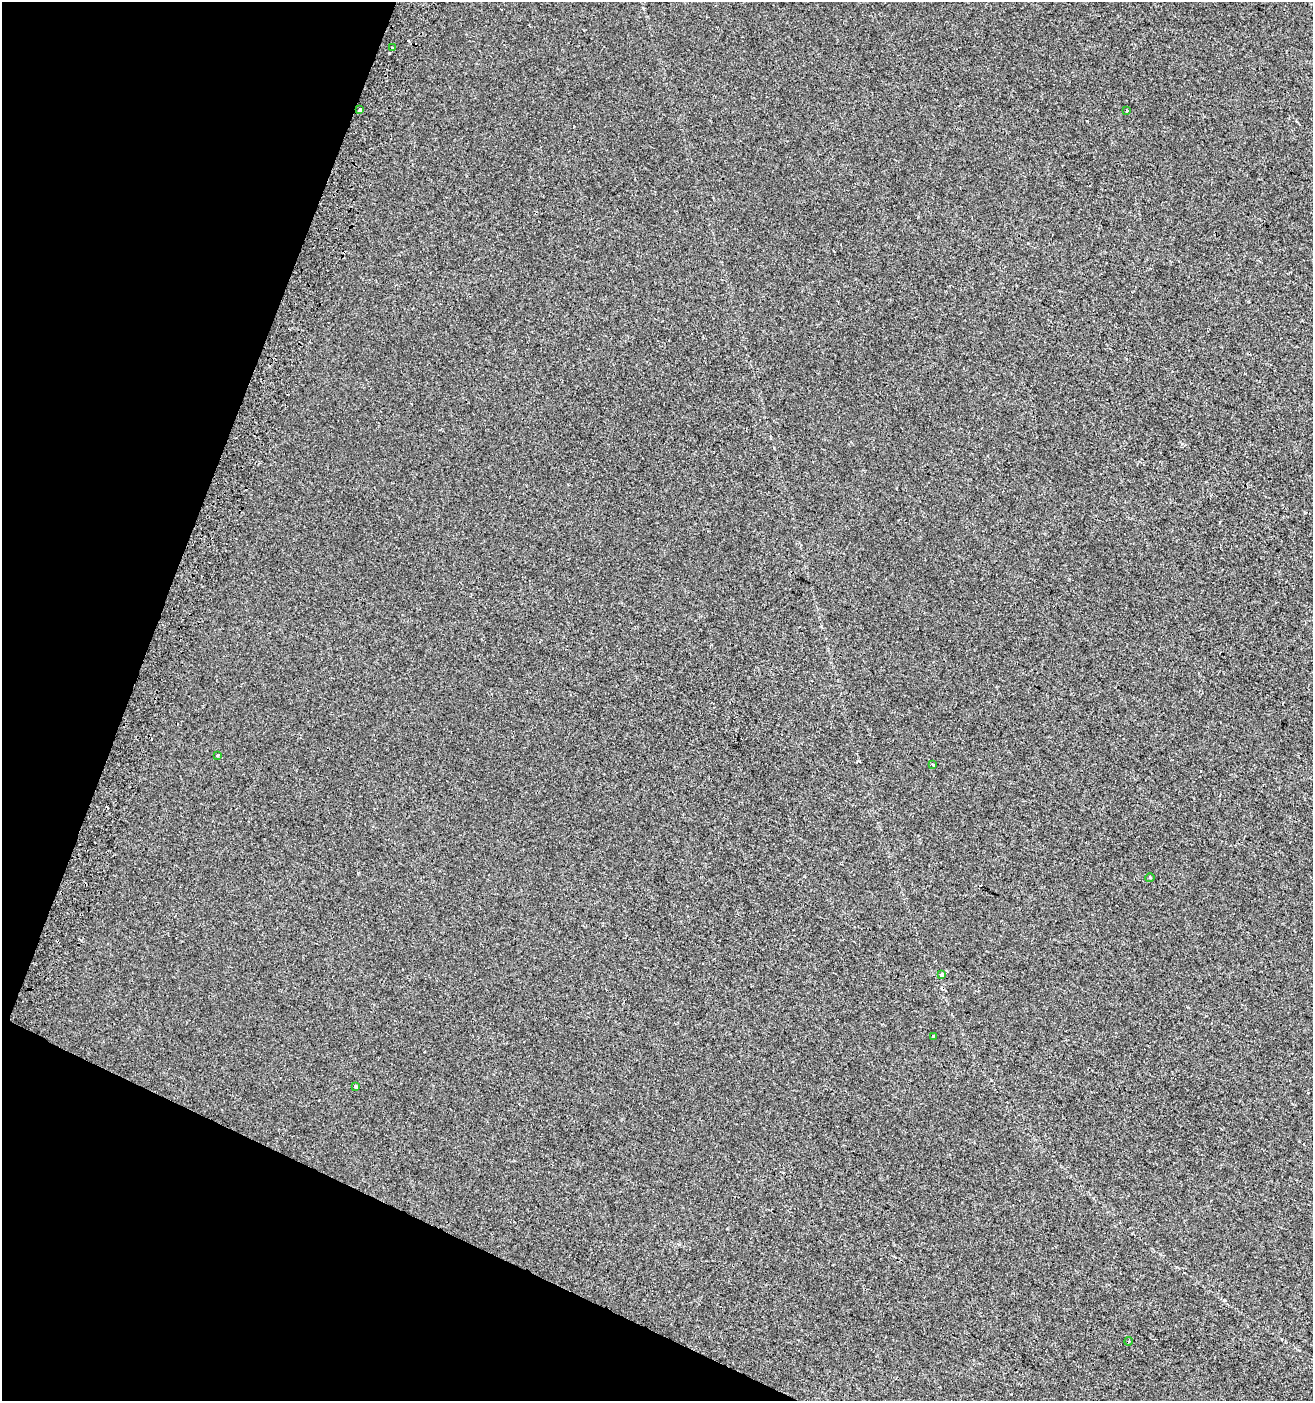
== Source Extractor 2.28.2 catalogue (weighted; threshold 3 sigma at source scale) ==
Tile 9 of 4 x 4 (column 1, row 3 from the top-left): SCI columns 313-1623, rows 1417-2815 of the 5803 x 5637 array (HDU 1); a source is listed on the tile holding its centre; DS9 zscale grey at full resolution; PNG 1315 x 1403 px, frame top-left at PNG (2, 2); each listed source drawn as its Kron ellipse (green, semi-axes under 4 px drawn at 4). Shown black and unused: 19% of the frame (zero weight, under 2 of 3 exposures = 2% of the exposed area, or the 3 px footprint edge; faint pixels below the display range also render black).
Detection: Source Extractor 2.28.2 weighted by HDU 2 'WHT'; one run over the whole footprint, this tile lists its part. Background -5.00e-04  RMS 0.0035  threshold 0.0157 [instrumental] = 3 sigma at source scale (4.5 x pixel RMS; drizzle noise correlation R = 1.50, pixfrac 1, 0.0396/0.0396 arcsec/px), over >= 5 px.
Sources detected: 14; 4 cosmic-ray / hot-pixel residue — neither listed nor drawn; the other 10 listed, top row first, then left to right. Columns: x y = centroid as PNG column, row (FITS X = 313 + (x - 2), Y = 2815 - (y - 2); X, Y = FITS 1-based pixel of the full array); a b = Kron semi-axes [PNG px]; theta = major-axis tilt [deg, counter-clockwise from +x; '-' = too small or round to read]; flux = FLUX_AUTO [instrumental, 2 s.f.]
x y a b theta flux
393 48 3 3 - 1.3
359 110 4 3 - 1.8
1127 110 3 3 - 0.57
218 755 3 3 - 0.52
933 764 3 2 - 0.45
1150 878 4 4 - 0.39
942 975 4 3 - 2.3
933 1036 3 2 - 0.32
356 1087 4 4 - 0.65
1129 1341 4 3 - 0.37
Overlapping masked pixels (flux is a lower limit): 2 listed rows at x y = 359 110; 942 975